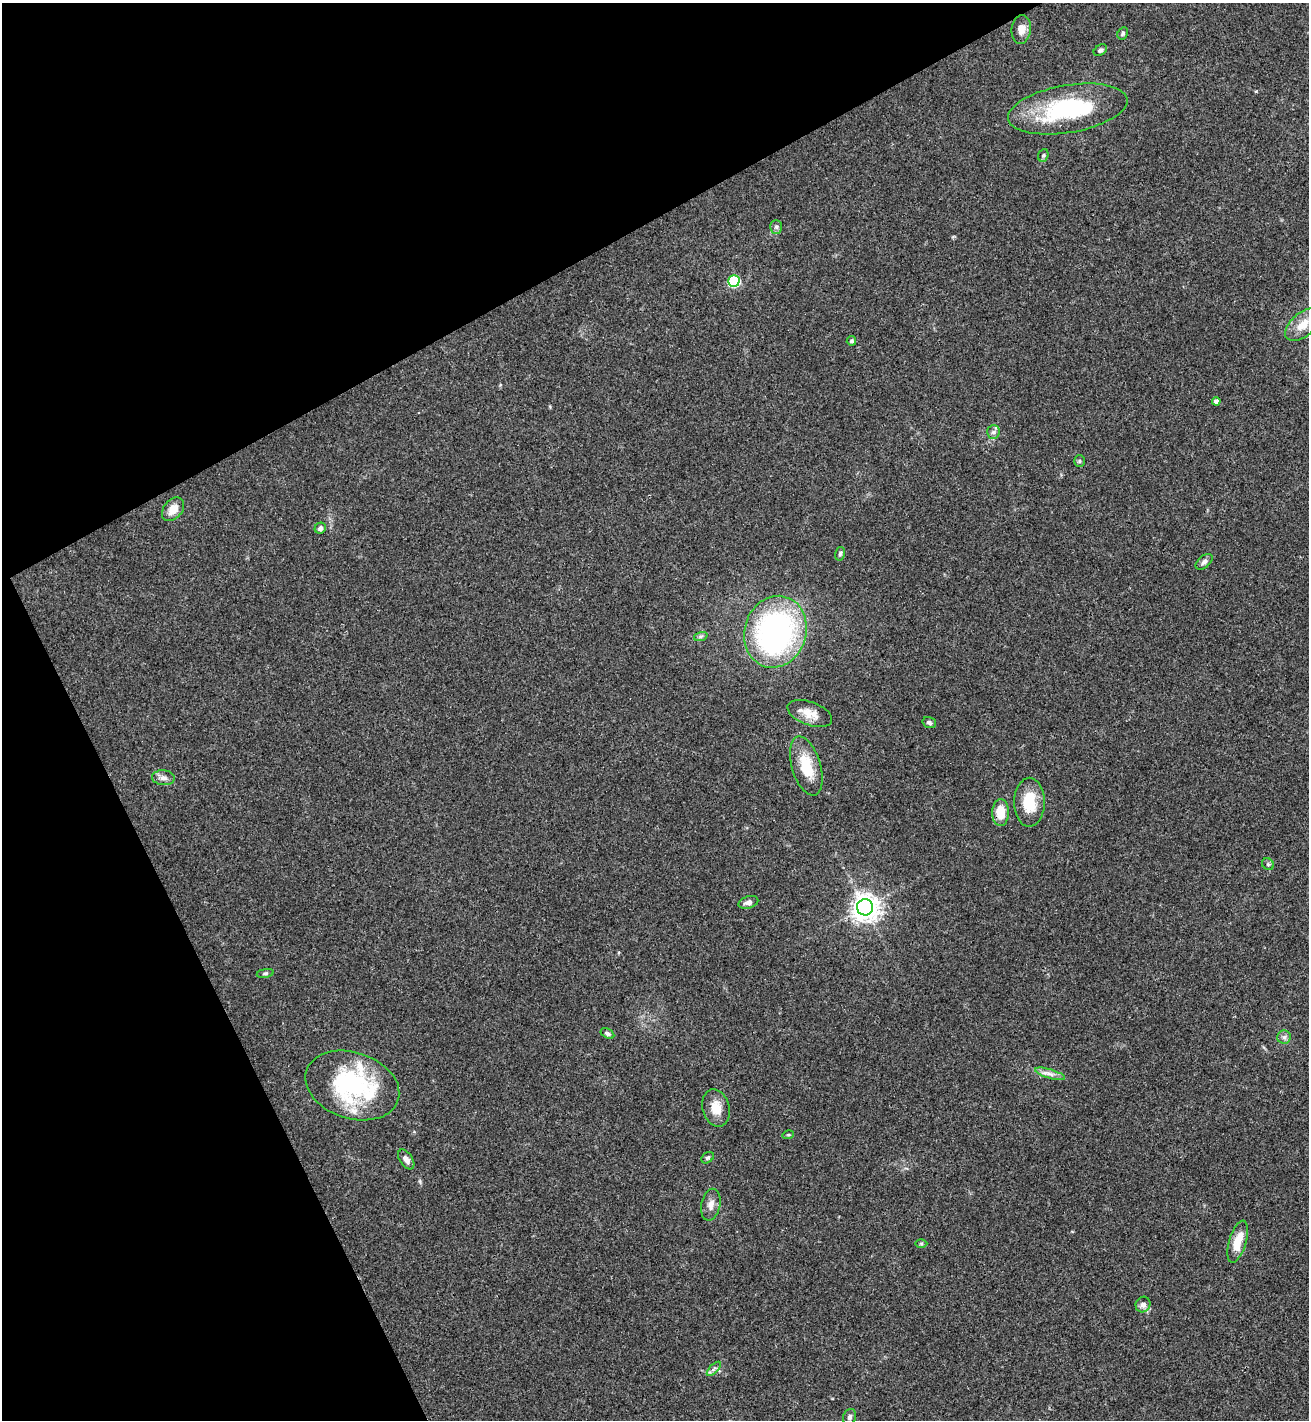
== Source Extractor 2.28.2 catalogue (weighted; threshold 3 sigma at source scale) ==
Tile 5 of 4 x 4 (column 1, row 2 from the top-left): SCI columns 199-1505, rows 2887-4304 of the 5757 x 5771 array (HDU 1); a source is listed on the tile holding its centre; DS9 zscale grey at full resolution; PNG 1311 x 1422 px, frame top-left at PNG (2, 3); each listed source drawn as its Kron ellipse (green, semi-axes under 4 px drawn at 4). Shown black and unused: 26% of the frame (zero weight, under 3 of 4 exposures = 6% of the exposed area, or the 3 px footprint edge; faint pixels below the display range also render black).
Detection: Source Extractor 2.28.2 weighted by HDU 2 'WHT'; one run over the whole footprint, this tile lists its part. Background 0.0395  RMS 0.0054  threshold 0.0242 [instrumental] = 3 sigma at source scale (4.5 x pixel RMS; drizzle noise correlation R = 1.50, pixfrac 1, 0.05/0.05 arcsec/px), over >= 5 px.
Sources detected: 44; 2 inside a brighter listed object's ellipse — not listed separately; the other 42 listed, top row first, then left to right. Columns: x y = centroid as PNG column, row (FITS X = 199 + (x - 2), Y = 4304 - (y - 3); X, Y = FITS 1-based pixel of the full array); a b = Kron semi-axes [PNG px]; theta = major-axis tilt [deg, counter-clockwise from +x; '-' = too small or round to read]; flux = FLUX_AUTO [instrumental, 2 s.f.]
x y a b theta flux
1021 29 14 9 85 5.1
1123 33 6 5 - 0.98
1100 50 7 5 33 1.2
1068 109 60 23 10 58
1043 155 6 5 - 0.88
776 227 7 6 - 1.2
734 281 6 5 - 50
1303 325 21 11 41 9.1
851 341 5 4 - 1
1216 401 4 4 - 2.3
993 432 6 6 - 1.5
1079 461 6 5 - 0.83
173 509 13 9 50 6.4
320 528 6 5 - 1.7
840 554 7 5 73 1
1204 562 10 6 41 1.8
775 632 36 31 73 140
701 636 7 4 19 1.1
810 713 23 11 -21 7.1
929 723 7 5 -17 1.3
806 766 30 14 -73 16
163 778 11 7 -5 2.7
1029 802 24 15 89 16
1001 813 13 8 89 11
1268 864 6 5 - 1
748 902 10 6 17 2.4
865 907 8 8 - 600
265 973 8 4 10 0.96
607 1033 7 4 -29 1.3
1284 1037 6 6 - 1.6
1050 1074 15 4 -16 2.9
352 1085 48 33 -19 69
716 1108 19 13 -74 8.4
788 1135 6 3 17 0.61
708 1158 7 5 36 1
406 1159 11 6 -56 2.9
711 1205 16 9 78 3.9
1238 1242 22 8 74 11
921 1244 6 4 0 0.71
1143 1305 8 7 - 2.8
714 1369 9 3 45 1.2
850 1417 8 6 68 1.7
Overlapping masked pixels (flux is a lower limit): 1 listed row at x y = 1001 813